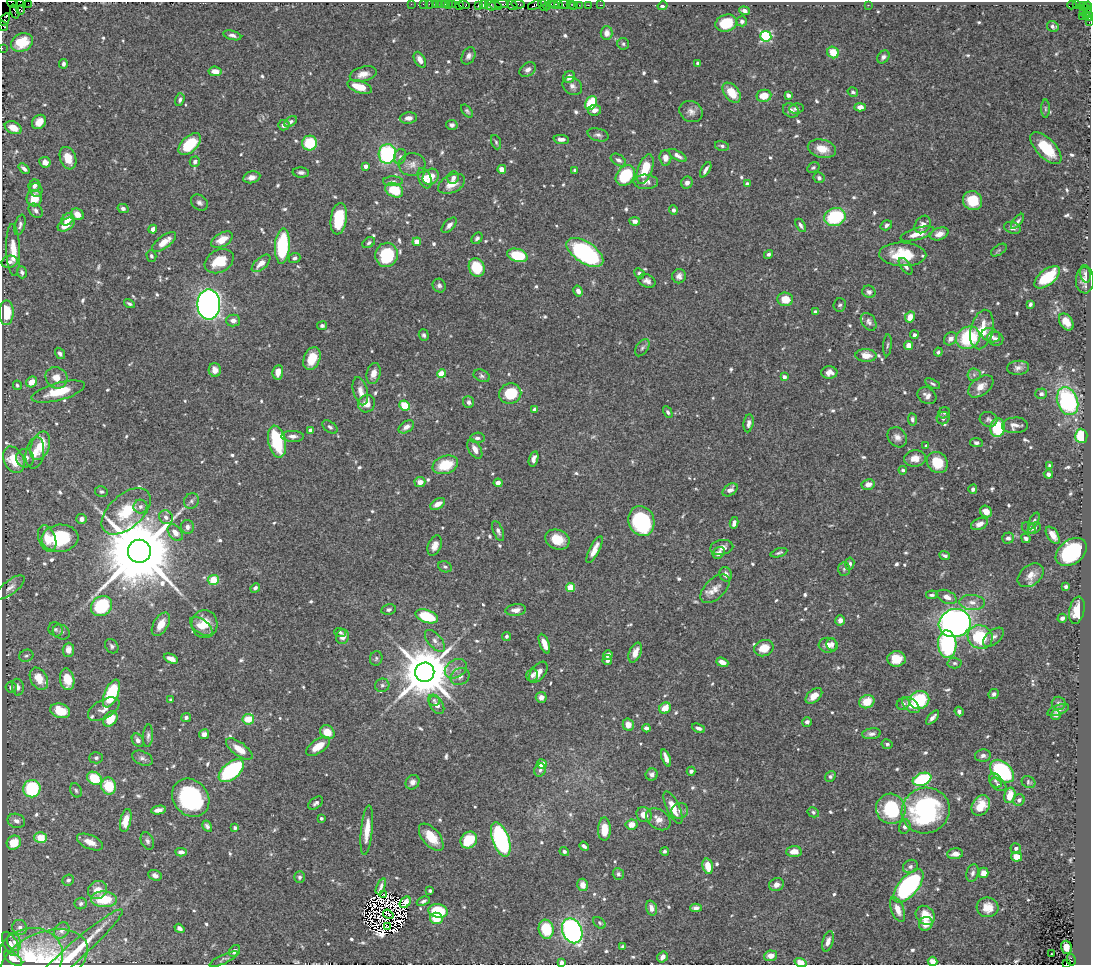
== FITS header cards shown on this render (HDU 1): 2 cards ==
NAXIS1  =                 1089
NAXIS2  =                  963

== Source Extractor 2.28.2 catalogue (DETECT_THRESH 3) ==
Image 1089 x 963 px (HDU 1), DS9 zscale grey, 1 PNG px = 1 image px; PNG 1093 x 967 px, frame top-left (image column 1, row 963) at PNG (2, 2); each listed source drawn as its Kron ellipse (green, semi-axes under 4 px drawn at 4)
Background 1.19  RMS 0.02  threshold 0.0586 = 3 sigma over >= 5 px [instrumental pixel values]
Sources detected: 769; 10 with non-positive FLUX_AUTO (blend fragments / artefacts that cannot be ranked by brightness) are neither listed nor drawn; of the other 759, the 500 brightest by FLUX_AUTO listed and drawn (259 fainter detections omitted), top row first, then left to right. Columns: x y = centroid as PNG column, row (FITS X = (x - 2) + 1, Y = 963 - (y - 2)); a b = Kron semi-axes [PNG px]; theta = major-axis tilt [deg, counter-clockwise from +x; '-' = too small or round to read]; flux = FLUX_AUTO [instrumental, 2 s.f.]
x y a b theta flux
20 2 2 2 - 92
12 3 5 2 - 13
28 3 2 2 - 41
411 4 2 2 - 26
423 4 2 2 - 38
429 4 2 2 - 29
436 4 3 3 - 140
440 4 2 2 - 35
444 4 3 3 - 99
448 4 2 2 - 36
452 4 2 2 - 29
502 4 7 2 1 260
518 4 7 3 -9 170
543 4 6 3 -72 160
551 4 3 2 - 87
554 4 4 3 - 68
558 4 3 2 - 140
564 4 5 3 - 110
570 4 3 2 - 15
460 5 3 2 - 55
464 5 5 4 - 73
478 5 4 2 - 72
483 5 4 2 - 88
490 5 6 5 - 170
512 5 5 3 - 220
535 5 7 3 22 250
579 5 2 2 - 22
588 5 2 2 - 32
600 5 2 2 - 16
868 5 3 2 - 3.1
1072 5 4 3 - 410
1076 5 3 2 - 17
496 6 6 4 -16 360
547 6 4 2 - 62
574 6 3 2 - 62
662 6 5 4 - 4.5
1083 6 4 3 - 90
1088 6 4 3 - 68
21 10 4 3 - 55
744 11 5 4 - 4.8
1087 11 7 3 -60 140
15 12 7 3 -71 110
1083 12 3 2 - 28
1086 15 3 3 - 59
1082 16 2 2 - 27
1090 17 4 2 - 150
5 19 7 4 57 180
742 21 5 5 - 3.8
1089 22 2 2 - 22
726 23 11 8 18 44
3 26 5 3 - 86
1053 26 6 5 - 4.6
607 33 7 6 - 8.9
232 35 9 4 -14 4.5
766 36 5 5 - 150
22 42 11 9 25 31
623 44 6 5 - 2.7
2 48 2 2 - 23
833 52 6 5 - 24
468 56 9 6 63 5.4
883 57 7 5 49 4
420 60 8 5 -60 9.4
698 63 4 3 - 3.1
63 64 5 4 - 3.1
528 70 9 6 34 6.3
215 71 6 4 -7 11
363 74 14 7 15 12
569 77 6 5 - 10
572 86 10 8 -35 7.2
359 87 13 6 -18 24
853 92 5 4 - 3.1
732 93 11 7 -51 30
788 95 4 4 - 5
764 96 7 6 - 20
180 100 6 4 73 3.2
591 103 7 5 60 62
860 107 5 4 - 8.3
796 108 7 5 9 3.7
1045 109 9 4 -90 2.8
595 110 7 5 8 8
791 110 8 6 -32 6.2
467 111 7 4 -50 2.7
691 112 12 10 -27 8.2
408 118 9 5 6 7.5
39 122 8 6 47 13
291 122 7 4 33 3.4
284 125 6 5 - 5.8
452 125 6 5 - 3.5
13 128 9 6 -24 14
598 135 11 6 -15 4.7
561 139 8 4 -5 6.6
496 142 7 4 -70 2.6
310 143 7 7 - 54
190 144 13 7 45 51
722 146 7 4 -13 3
1046 148 20 9 -47 50
822 149 14 9 -14 21
387 154 10 8 87 130
678 156 10 4 -32 6
400 157 8 6 72 3.8
68 158 11 8 -70 19
665 158 8 6 -87 9.4
618 160 8 5 -32 4.8
45 162 6 5 - 7.8
195 162 5 5 - 4.7
412 164 13 11 6 11
366 166 4 4 - 8.1
813 168 6 5 - 2.7
24 169 6 3 -40 4.3
502 169 4 4 - 9.7
645 169 15 7 70 38
575 170 3 3 - 2.6
706 170 8 3 60 5
301 172 8 5 -3 4
625 176 11 8 50 68
252 177 9 6 12 7.8
431 177 8 7 - 20
425 178 10 6 -67 15
453 178 6 5 - 5.3
819 178 5 5 - 3.1
393 181 10 5 1 3.7
646 182 12 7 0 8.8
687 183 6 5 - 6.6
452 184 14 8 26 18
747 184 4 4 - 8.8
34 186 6 5 - 5
36 190 7 6 - 4.4
394 190 9 6 -27 45
34 198 8 7 - 24
972 201 10 9 - 31
199 203 9 7 -40 5
123 208 5 4 - 4.3
673 210 4 4 - 4.2
36 211 8 6 -44 5
77 214 6 5 - 13
835 217 11 9 18 89
67 219 7 5 46 15
339 219 16 8 82 51
635 221 5 4 - 6.7
1018 221 9 4 50 3.4
923 224 9 7 56 7
20 225 10 5 75 3.9
66 225 9 5 32 20
449 225 9 5 46 5.9
801 225 7 4 -60 4
886 225 6 4 34 4.2
1012 228 9 5 -17 5.8
153 229 4 4 - 5.6
917 234 17 6 17 16
939 234 9 6 19 11
477 238 6 5 - 3.1
222 240 11 6 30 18
164 242 14 6 37 20
417 242 4 4 - 22
369 243 7 5 36 2.8
282 246 17 7 86 110
13 250 26 7 -88 24
999 250 9 5 34 2.6
585 252 21 10 -33 260
768 254 5 4 - 3.3
903 254 23 12 -2 50
387 255 12 11 - 64
517 255 10 6 -15 54
151 256 6 5 - 2.8
295 258 6 5 - 4.2
219 261 15 11 29 37
10 262 8 6 15 4.7
261 263 11 5 42 13
906 266 9 4 -54 5.3
477 268 9 7 -64 50
22 272 6 5 - 3.8
639 273 5 4 - 2.9
1085 274 9 5 -81 3.4
679 276 7 6 - 6.2
1047 277 15 7 38 59
1085 280 13 9 89 10
647 281 9 6 -25 6.6
439 286 7 6 - 4
578 291 6 4 -60 5.9
869 292 7 6 - 5
785 299 8 7 - 20
129 304 6 3 -28 3
209 304 15 11 90 930
1030 304 4 3 - 4
840 305 7 6 - 3.1
816 312 4 4 - 4.1
6 313 12 7 88 34
910 317 6 4 61 15
233 321 7 6 - 6.3
869 322 10 7 -55 5.1
1066 322 9 6 -55 14
322 326 5 4 - 3.2
982 329 20 11 77 32
424 335 6 5 - 3
914 335 4 4 - 3.7
991 335 9 7 -20 6.4
968 338 12 10 30 90
950 339 7 6 - 8
995 339 8 7 - 6.7
887 345 11 3 86 2.6
909 345 4 4 - 10
642 348 10 5 54 3.7
938 352 4 4 - 2.9
60 353 6 4 -54 4.1
866 356 10 6 -3 15
312 359 12 8 67 27
1018 368 11 7 6 6.1
215 370 7 6 - 10
278 372 7 5 82 13
373 373 10 7 75 11
829 373 8 6 -1 8.9
442 374 4 4 - 34
974 375 6 6 - 3.3
482 376 8 6 -24 3.5
784 377 4 4 - 6.6
56 378 11 10 - 14
32 382 6 5 - 15
933 384 8 4 -27 2.8
17 385 5 4 - 2.8
981 386 14 8 37 12
360 391 14 7 -76 11
58 392 27 8 15 37
510 394 11 10 - 56
1041 394 6 5 - 3.8
927 396 10 8 -31 7.3
1068 401 14 10 -70 180
468 402 6 5 - 4.9
366 404 9 8 - 14
405 406 5 5 - 32
535 410 4 4 - 9.8
668 412 6 4 -63 3.2
944 413 6 5 - 2.6
943 418 6 6 - 4.1
912 419 6 4 -82 3.8
988 419 9 7 -14 4.3
749 423 9 5 81 6
1015 425 13 8 3 8.1
330 427 8 5 -39 3.4
406 427 8 5 34 7.7
998 428 9 7 81 78
310 430 4 4 - 4
293 436 11 5 -1 7.1
1081 436 7 6 - 51
897 437 11 9 -52 7.8
477 438 7 5 3 4.3
277 442 16 8 -78 87
976 443 6 4 -8 3.6
40 446 15 9 69 36
926 446 4 4 - 2.9
475 449 11 6 -59 9.4
35 453 16 9 80 16
25 458 9 9 - 11
915 458 11 8 3 13
533 459 8 4 74 6.2
14 460 14 9 -63 35
937 462 11 9 -46 35
445 465 13 9 18 43
1050 466 4 3 - 4.2
903 470 4 3 - 2.6
1048 474 5 4 - 5.6
420 482 5 5 - 9.7
498 483 4 4 - 7.4
868 484 6 5 - 9
973 489 4 4 - 4.3
730 490 8 5 34 7.5
101 492 6 5 - 2.7
191 501 8 7 - 4.1
438 504 8 5 30 12
140 507 7 7 - 5.4
126 511 29 17 42 51
986 512 6 5 - 11
166 517 7 6 - 5.8
82 519 5 5 - 5.6
641 521 15 13 -71 140
1034 521 9 4 62 3.5
734 523 6 4 79 7.2
979 524 9 5 23 9.7
187 527 7 6 - 4.9
1029 528 7 5 -30 4.6
1034 528 7 5 32 2.9
498 531 10 5 -67 4.4
175 533 9 6 -52 10
1053 535 10 5 -56 12
60 538 18 13 5 83
1008 538 6 5 - 5.2
1026 538 5 4 - 4.7
47 539 14 8 -70 18
557 539 12 9 -20 25
435 546 10 6 68 9.9
722 547 11 7 11 8.6
594 550 15 5 63 12
139 551 11 11 - 23000
1071 552 17 12 36 140
719 553 6 5 - 7
779 553 8 3 17 2.8
945 555 5 3 - 3.3
850 564 6 4 83 2.9
445 567 7 5 -23 2.8
844 569 7 6 - 3
726 574 7 6 - 6.5
1031 575 14 10 39 13
213 580 5 5 - 32
10 587 17 7 38 8.2
1066 587 4 3 - 3.8
255 588 5 4 - 3.7
570 588 4 4 - 41
715 589 18 10 44 13
932 595 6 4 5 3
947 597 10 6 -24 9.4
972 602 13 7 -4 9.3
101 606 11 9 37 100
389 610 7 5 10 3.8
516 610 10 6 7 8.8
1077 610 14 7 78 24
427 616 11 6 -18 60
1062 618 4 4 - 4.4
840 620 5 5 - 6.4
955 623 16 14 17 610
161 624 13 7 58 16
204 624 14 13 - 24
201 626 13 7 -36 13
56 629 7 6 - 3.4
61 632 9 7 -27 3.2
340 632 6 4 -16 2.6
506 636 4 4 - 3.2
342 637 7 6 - 8.1
980 637 12 11 - 70
993 637 12 6 40 6.3
435 641 13 6 -49 7.2
544 644 10 4 -69 11
832 644 6 5 - 5.7
947 644 14 9 -86 130
828 645 9 7 -4 10
112 646 8 6 -52 3.6
764 648 10 8 22 23
68 650 7 5 87 10
635 653 10 6 66 14
608 655 5 4 - 5.7
26 656 7 6 - 3.1
376 658 7 6 - 3
171 659 7 4 -24 8.2
897 659 9 7 2 29
607 660 5 4 - 5.4
722 662 6 4 -20 9.4
955 663 7 5 -2 2.9
456 669 12 8 32 9.7
425 672 10 9 - 8800
538 672 12 7 51 12
532 675 6 6 - 4.1
460 677 10 8 32 6.5
39 679 12 8 -61 21
67 679 11 7 -81 20
382 685 7 6 - 3.9
11 687 5 5 - 3.9
18 687 8 5 -80 5.5
111 693 15 7 66 96
994 694 5 4 - 3.7
814 696 10 6 42 13
541 697 5 5 - 7
171 700 4 4 - 3.1
434 700 6 5 - 3.2
919 700 10 9 - 96
867 702 8 6 23 25
1058 703 7 6 - 3.5
903 704 6 5 - 4.2
437 705 10 6 -59 9.3
911 705 10 6 -40 12
665 708 6 5 - 17
104 709 17 9 29 11
1058 710 11 5 21 6.3
60 711 10 7 -18 34
959 711 5 4 - 4.2
1056 715 5 5 - 4.4
186 717 5 4 - 4.4
932 718 8 4 49 5.7
110 719 8 6 49 27
248 719 6 5 - 28
807 722 5 4 - 4.6
628 725 6 5 - 11
646 728 4 4 - 4.7
698 728 7 4 -23 4.8
327 732 8 6 -40 20
204 734 5 5 - 6.1
871 734 9 5 8 4.9
148 736 11 5 87 4.2
138 740 7 5 -58 5.2
887 744 5 5 - 3.1
318 746 14 6 34 19
239 749 15 6 -36 18
983 756 8 6 11 4.5
96 758 7 6 - 3.5
142 758 11 6 -24 5
666 758 9 4 -70 11
542 764 5 4 - 19
540 770 7 5 61 3.7
231 771 15 8 39 140
691 771 4 4 - 4.5
1002 771 14 9 -42 180
652 775 6 6 - 4.9
830 776 6 4 53 2.6
94 778 8 6 -32 49
922 779 10 6 21 110
995 781 8 6 -55 3.5
412 782 8 6 51 6.9
1028 782 7 5 -23 2.8
998 785 9 5 -30 4
109 786 8 7 - 42
32 789 9 8 - 96
76 790 7 5 -65 2.8
1010 795 8 5 75 21
191 798 20 17 -49 140
1019 800 6 5 - 4.5
316 803 8 5 36 3.8
981 805 11 8 56 19
673 807 17 6 -65 23
891 809 15 14 - 99
159 810 7 4 10 8.4
680 811 8 8 - 7.2
926 811 24 22 22 220
813 812 6 5 - 3.1
644 815 8 7 - 13
321 818 3 3 - 3.4
658 819 13 9 -36 12
16 821 9 7 -19 6.4
126 821 12 5 77 22
632 824 6 5 - 16
207 826 6 4 -58 3.5
905 827 7 5 75 4.7
235 828 4 3 - 2.8
604 829 11 6 88 25
367 830 25 5 84 20
41 837 6 5 - 27
431 837 16 8 -50 31
501 839 18 8 -70 230
469 840 9 7 48 46
147 841 9 6 -67 4.2
90 842 14 7 -23 14
14 843 7 6 - 27
584 846 5 3 - 3.7
1016 848 5 5 - 3.6
564 851 5 4 - 3.1
665 851 4 4 - 2.9
794 851 7 5 3 13
181 852 6 4 -4 5.9
955 854 8 5 3 10
1016 857 5 5 - 16
708 866 8 5 -76 21
910 866 7 6 - 4.1
973 873 9 6 73 4.7
983 873 5 5 - 14
618 874 6 5 - 3.3
155 875 7 5 -24 5.4
300 877 6 5 - 3.7
68 880 6 5 - 3.8
583 885 6 5 - 11
776 885 7 6 - 9.2
381 886 8 3 66 4.6
909 886 20 9 50 270
97 890 10 9 - 17
430 891 3 3 - 2.6
383 894 4 2 - 2.6
104 899 13 8 -2 45
423 901 7 4 21 3.7
405 902 6 4 49 8.5
81 904 6 5 - 3.8
987 907 11 10 - 17
651 908 8 5 -73 7.3
696 908 6 4 3 6
898 909 13 6 -68 14
438 911 10 6 -9 61
388 914 5 2 - 2.8
925 915 10 8 -46 26
436 918 6 5 - 28
599 923 7 5 -43 2.6
926 924 7 6 - 13
20 927 8 7 - 5.5
387 927 4 2 - 3.3
179 928 5 4 - 5
546 929 9 7 -78 52
62 930 9 7 51 5.1
572 931 13 9 -65 330
828 941 10 5 74 7.7
14 942 9 6 -65 5.5
10 944 13 6 -62 5.9
623 946 4 3 - 2.6
1066 947 7 5 -77 10
234 951 6 5 - 5.5
73 954 66 9 42 57
1051 954 3 2 - 4.6
771 956 6 5 - 13
30 957 33 29 19 51
662 957 6 5 - 6.7
13 959 10 5 -35 13
224 959 15 4 25 3.2
44 960 45 27 21 58
1071 960 6 3 -78 170
933 961 5 4 - 9.5
800 962 6 4 -19 15
561 963 4 3 - 5.4
1066 963 3 2 - 140
At the frame edge (FLAGS 8, measured only in part): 12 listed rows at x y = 20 2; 12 3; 28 3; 1090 17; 5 19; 1089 22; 3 26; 2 48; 933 961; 800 962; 561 963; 1066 963
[259 fainter detections neither listed nor drawn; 10 non-positive-flux detections neither listed nor drawn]